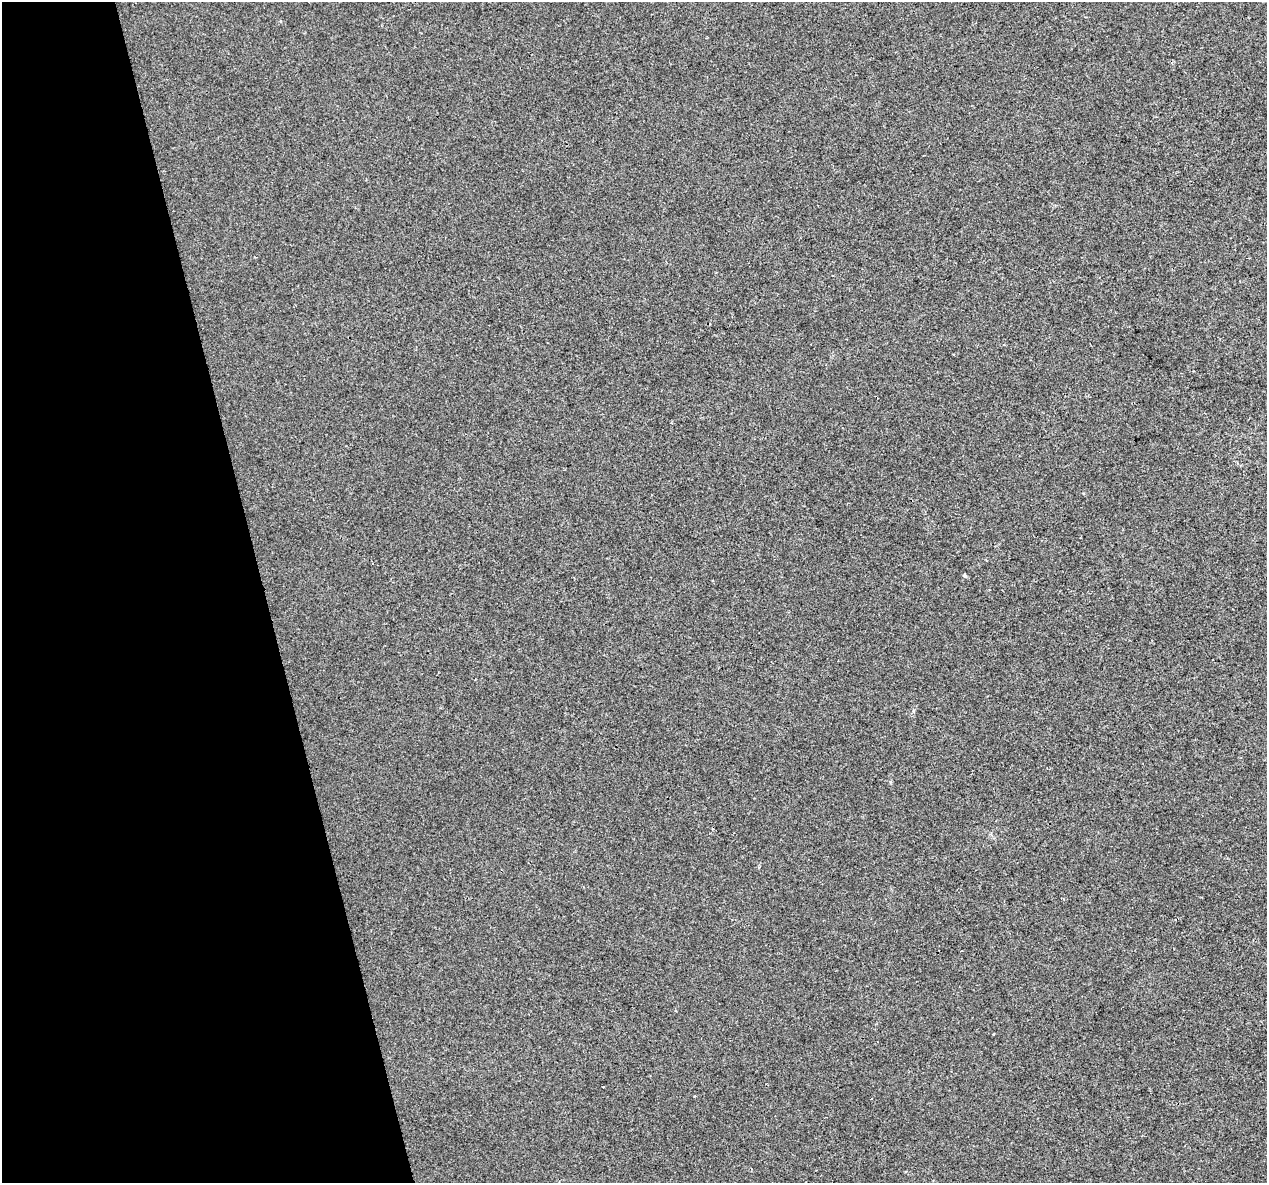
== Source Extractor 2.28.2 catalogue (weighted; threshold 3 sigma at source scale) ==
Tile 5 of 4 x 4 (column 1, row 2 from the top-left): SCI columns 1-1265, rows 2450-3630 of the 5060 x 4850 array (HDU 1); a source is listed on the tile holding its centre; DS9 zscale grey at full resolution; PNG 1269 x 1185 px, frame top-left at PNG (2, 2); no overlay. Shown black and unused: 21% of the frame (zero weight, under 2 of 3 exposures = <1% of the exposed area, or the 3 px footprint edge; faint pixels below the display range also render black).
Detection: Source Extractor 2.28.2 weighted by HDU 2 'WHT'; one run over the whole footprint, this tile lists its part. Background 0.00547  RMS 0.0046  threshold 0.0208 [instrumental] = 3 sigma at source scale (4.5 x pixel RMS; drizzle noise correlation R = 1.50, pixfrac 1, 0.0396/0.0396 arcsec/px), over >= 5 px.
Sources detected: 4; all 4 listed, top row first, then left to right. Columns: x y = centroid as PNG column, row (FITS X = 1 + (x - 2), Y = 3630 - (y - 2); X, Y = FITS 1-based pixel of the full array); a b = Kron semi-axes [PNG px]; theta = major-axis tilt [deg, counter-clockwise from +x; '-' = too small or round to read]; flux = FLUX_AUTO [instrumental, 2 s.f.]
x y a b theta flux
280 21 4 3 - 0.47
373 563 3 2 - 0.56
965 575 5 5 - 0.67
994 1034 3 2 - 0.69